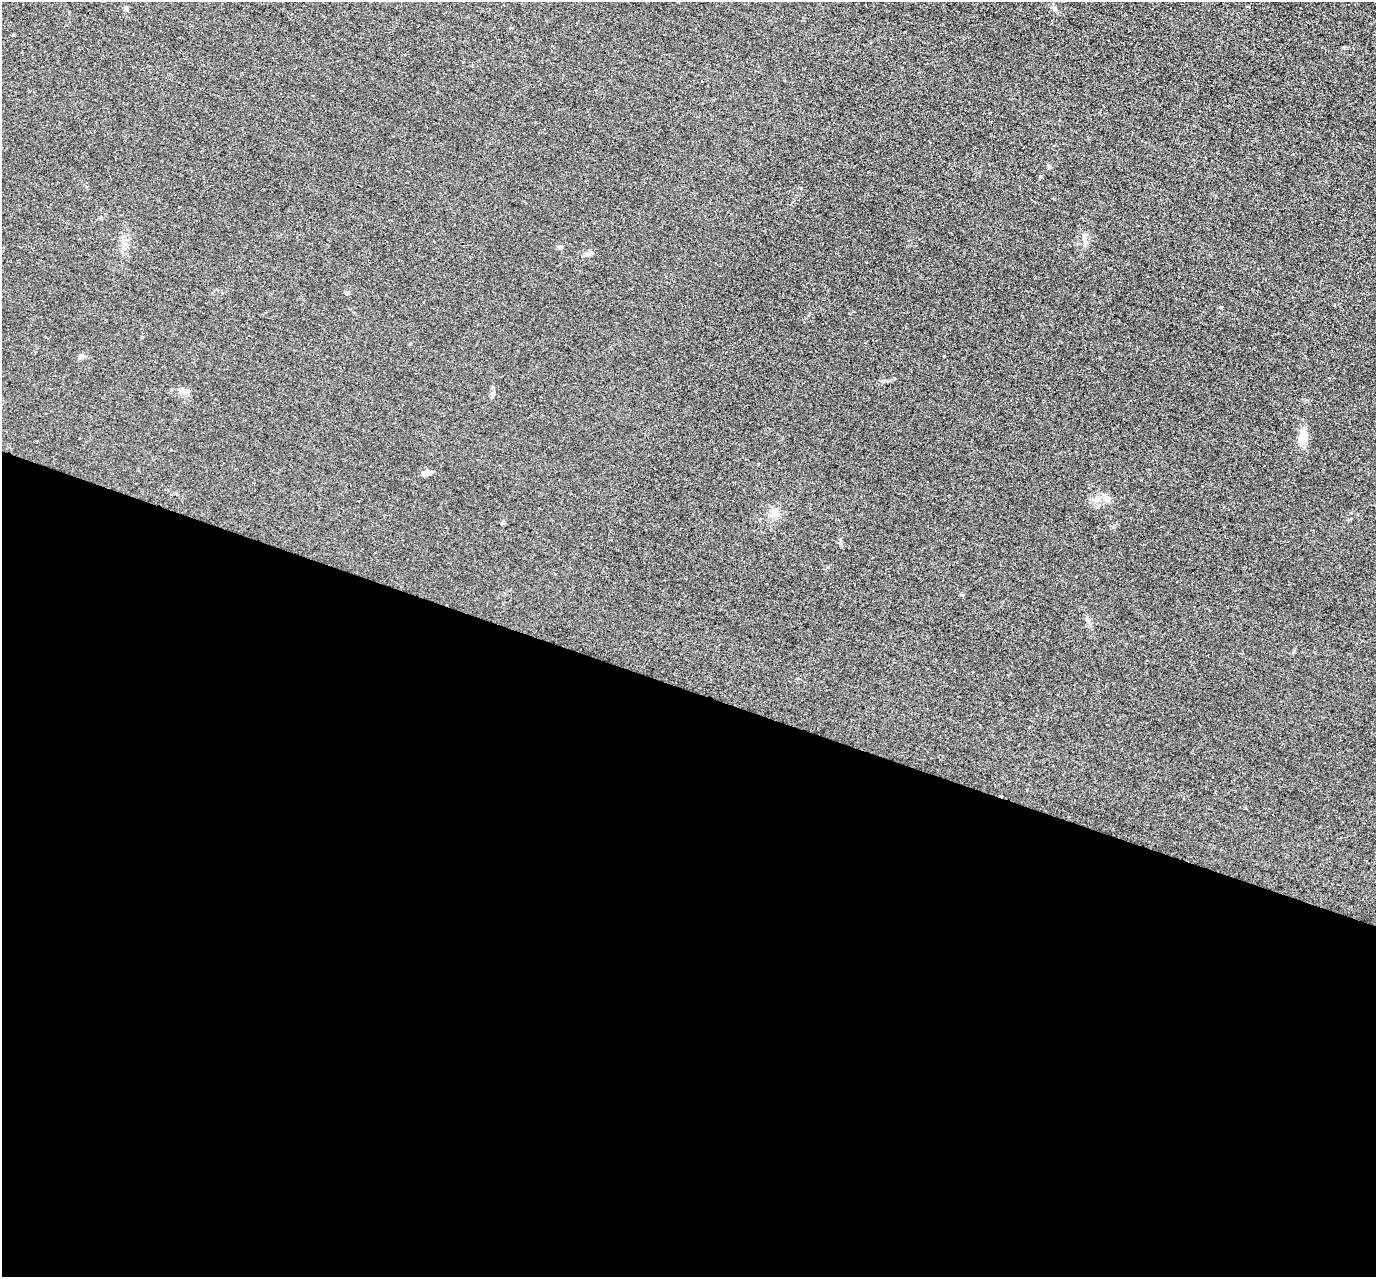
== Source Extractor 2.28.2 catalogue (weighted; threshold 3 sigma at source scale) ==
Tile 14 of 4 x 4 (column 2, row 4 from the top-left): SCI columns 1381-2754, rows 278-1552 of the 5509 x 5524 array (HDU 1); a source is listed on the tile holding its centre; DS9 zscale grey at full resolution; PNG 1378 x 1279 px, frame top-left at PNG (2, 2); no overlay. Shown black and unused: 46% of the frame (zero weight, under 3 of 4 exposures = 1% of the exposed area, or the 3 px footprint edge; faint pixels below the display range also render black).
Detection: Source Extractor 2.28.2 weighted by HDU 2 'WHT'; one run over the whole footprint, this tile lists its part. Background 0.028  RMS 0.0044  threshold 0.02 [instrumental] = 3 sigma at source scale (4.5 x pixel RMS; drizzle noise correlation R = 1.50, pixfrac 1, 0.05/0.05 arcsec/px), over >= 5 px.
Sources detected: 16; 1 inside a brighter listed object's ellipse — not listed separately; the other 15 listed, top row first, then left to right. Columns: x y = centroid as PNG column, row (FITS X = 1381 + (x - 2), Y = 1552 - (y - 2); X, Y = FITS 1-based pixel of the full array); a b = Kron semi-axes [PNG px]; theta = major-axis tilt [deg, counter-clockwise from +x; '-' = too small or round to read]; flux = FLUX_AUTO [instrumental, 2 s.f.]
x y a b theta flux
126 9 5 5 - 0.99
1054 9 8 4 -53 0.87
1049 167 5 5 - 0.58
1084 237 7 4 -72 0.96
560 247 9 4 -10 0.88
589 253 12 5 16 1.6
347 293 5 4 - 0.95
81 356 7 6 - 1.3
182 390 12 6 -22 1.9
493 394 8 5 70 0.95
1303 438 16 9 79 7.3
430 472 7 4 -1 1
1096 499 14 7 37 2.6
1107 499 11 8 -44 2.2
774 512 11 10 - 3.5
Unlisted compact peaks at least as high as the median listed source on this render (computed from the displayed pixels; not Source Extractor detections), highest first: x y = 840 543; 882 381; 1221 307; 828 567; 1090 624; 962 595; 13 35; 1294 650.